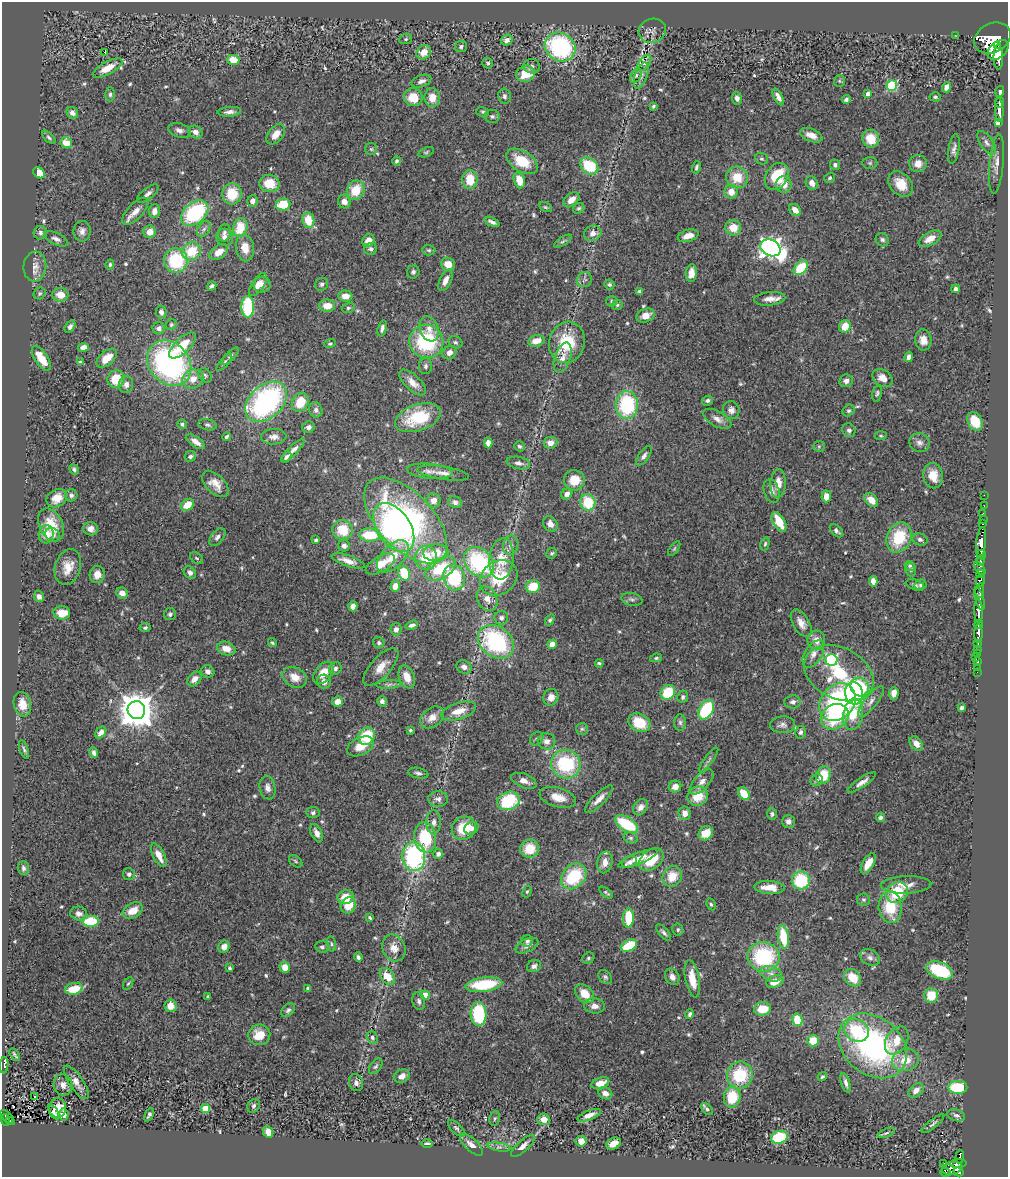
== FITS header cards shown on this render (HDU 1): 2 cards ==
NAXIS1  =                 1006
NAXIS2  =                 1175

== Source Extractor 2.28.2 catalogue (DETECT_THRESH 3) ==
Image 1006 x 1175 px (HDU 1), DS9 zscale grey, 1 PNG px = 1 image px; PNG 1010 x 1179 px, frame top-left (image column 1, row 1175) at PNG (2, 2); each listed source drawn as its Kron ellipse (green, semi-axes under 4 px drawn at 4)
Background 0.863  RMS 0.054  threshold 0.161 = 3 sigma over >= 5 px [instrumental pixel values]
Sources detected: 590; of the 590, the 500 brightest by FLUX_AUTO listed and drawn (90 fainter detections omitted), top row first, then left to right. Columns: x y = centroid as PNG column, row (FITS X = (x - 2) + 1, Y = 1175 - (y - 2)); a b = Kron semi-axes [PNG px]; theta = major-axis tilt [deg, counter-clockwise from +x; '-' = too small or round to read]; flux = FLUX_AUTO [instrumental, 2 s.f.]
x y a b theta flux
652 31 14 12 18 21
955 35 3 2 - 11
992 38 19 14 27 5600
406 39 6 5 - 5.5
507 40 6 5 - 14
997 45 2 2 - 5900
461 46 6 5 - 9.4
560 47 16 14 -30 470
998 50 12 8 39 2800
104 52 3 2 - 23
424 52 8 6 38 42
998 57 12 5 -89 2000
233 60 6 5 - 62
488 63 5 5 - 6.5
644 63 9 5 55 11
532 66 8 7 - 10
108 68 16 6 28 56
525 74 9 8 - 72
636 75 8 5 62 9.9
641 76 14 6 70 16
421 81 10 6 20 16
839 81 6 5 - 6
892 86 5 5 - 290
947 87 5 4 - 32
1000 92 6 4 74 340
110 94 7 5 88 7.7
868 94 4 4 - 25
505 96 7 6 - 11
413 97 9 9 - 69
432 97 9 7 89 44
778 97 9 4 -61 18
935 97 6 4 -3 6.1
737 98 6 5 - 14
846 99 4 3 - 8.3
999 102 6 3 88 420
653 106 4 3 - 6.2
999 110 12 4 -87 1300
229 112 12 5 4 16
483 112 6 5 - 6.6
72 113 6 5 - 20
492 116 7 6 - 9.2
999 122 3 3 - 380
179 130 11 7 -16 17
195 132 7 6 - 19
276 134 11 7 51 38
811 135 12 6 -21 33
49 137 8 4 -43 8.5
871 139 9 8 - 71
66 143 6 5 - 43
987 143 14 6 -55 19
371 149 6 6 - 7.7
954 149 15 5 80 16
426 152 8 4 20 5.8
762 159 6 5 - 7.5
396 161 4 4 - 7
522 161 17 10 -32 110
870 163 7 6 - 7.1
918 164 9 8 - 32
997 164 30 7 84 32
835 165 5 5 - 8.9
589 166 10 7 -39 160
696 167 6 4 72 7.1
39 173 6 5 - 54
777 176 14 11 58 120
737 177 11 10 - 79
830 178 6 5 - 6.5
470 179 9 7 -88 75
519 180 8 5 -73 53
270 183 10 8 -10 75
812 183 7 5 -64 24
901 184 14 10 -48 57
784 185 8 8 - 34
356 190 10 8 61 91
731 192 7 6 - 38
148 194 13 5 39 14
232 194 10 9 - 98
571 200 9 6 42 32
253 201 6 5 - 20
344 202 7 6 - 22
283 204 7 6 - 95
545 207 7 4 -26 5.5
579 208 6 5 - 6.8
795 210 7 5 -46 29
135 211 17 7 47 31
154 211 7 5 83 19
195 213 15 10 40 300
308 220 8 6 -81 78
492 222 8 3 -25 12
240 227 9 7 74 97
733 228 8 7 - 55
204 229 9 5 59 11
82 231 10 8 88 21
150 232 6 6 - 38
40 233 7 6 - 11
224 233 9 6 77 13
593 233 9 7 22 24
688 236 10 6 17 35
225 237 9 8 - 19
56 239 13 6 -24 15
930 239 12 6 28 39
882 240 7 6 - 9.6
368 241 7 5 58 35
563 241 10 4 32 8.7
245 248 13 9 -79 52
770 248 10 8 -26 2200
371 249 6 6 - 12
429 250 6 5 - 6.9
191 251 10 8 40 110
219 252 10 6 36 38
176 261 12 12 - 220
448 264 7 6 - 39
110 265 5 4 - 6.7
35 266 15 11 84 31
801 268 8 6 48 130
413 272 6 6 - 9.7
691 273 9 5 81 30
445 280 11 6 65 28
584 280 8 7 - 11
322 284 7 6 - 9.4
609 284 5 4 - 6.7
258 285 13 6 56 27
262 285 8 8 - 21
212 286 5 3 - 9.3
956 289 4 4 - 9.8
639 291 4 3 - 5.9
40 293 6 5 - 6.4
60 295 8 7 - 50
345 296 7 5 -2 33
770 299 15 6 5 28
612 301 5 5 - 7.2
617 305 5 5 - 5.7
327 306 8 6 0 51
248 307 10 6 -90 280
348 308 6 5 - 6.6
161 312 7 5 -77 13
646 315 9 6 19 34
171 325 6 5 - 5.6
845 326 6 5 - 60
70 327 7 4 56 12
159 328 6 6 - 14
382 328 8 4 75 11
429 329 13 9 -71 31
923 340 10 8 -82 31
426 341 17 16 - 310
536 341 8 5 13 37
455 342 7 6 - 8.6
567 342 21 17 73 160
330 344 5 4 - 5.6
182 345 17 7 44 81
83 347 5 4 - 23
449 353 7 6 - 21
230 356 11 4 45 8.2
909 357 5 4 - 15
41 358 14 6 -57 60
107 358 12 7 41 50
563 358 16 8 71 30
80 362 4 3 - 6
224 362 11 4 49 8.6
169 363 24 20 -49 850
425 366 8 6 89 11
205 375 8 6 -55 9
882 378 11 8 -36 36
116 379 9 8 - 82
193 379 11 9 23 42
846 381 7 6 - 13
412 382 17 7 -44 36
126 385 8 7 - 17
877 393 8 4 78 7.2
708 401 5 5 - 9.4
266 402 24 16 41 740
300 402 10 8 61 79
627 405 14 11 88 290
316 410 7 6 - 14
731 410 9 8 - 18
848 410 6 5 - 7.4
418 418 24 13 18 190
717 419 15 7 -29 24
975 421 10 7 -61 82
182 424 5 4 - 6.4
207 425 9 5 -12 8.7
309 427 6 6 - 15
849 430 7 6 - 11
227 436 4 3 - 7.1
881 436 6 4 5 5.4
274 437 13 7 1 23
196 442 11 5 -34 24
488 443 5 4 - 19
550 443 7 6 - 23
919 443 10 9 - 17
519 446 5 4 - 6.7
819 446 6 5 - 5.9
293 450 16 4 45 20
644 456 11 5 53 13
190 457 6 5 - 10
286 457 6 4 52 9.9
518 463 12 6 -11 16
74 469 5 4 - 7.6
430 471 23 7 -5 29
443 473 26 6 -9 33
933 476 13 9 -80 59
574 480 10 10 - 69
778 483 14 7 86 41
215 484 16 9 -45 40
772 491 12 7 -74 17
567 494 6 5 - 23
71 495 6 6 - 9.4
984 495 2 2 - 13
826 496 6 4 86 31
57 498 11 8 32 49
433 500 7 7 - 27
871 500 8 5 -46 40
455 502 7 5 -21 15
588 502 8 7 - 120
187 505 7 5 35 66
984 506 2 2 - 8.9
983 513 3 2 - 22
983 519 2 2 - 11
406 520 53 28 -47 980
779 522 11 6 -60 92
550 524 8 6 -56 24
983 524 3 3 - 21
51 525 17 11 -64 84
394 527 27 16 -56 670
91 529 7 6 - 24
343 530 10 9 - 94
836 531 8 5 -46 9.8
46 534 9 7 85 43
53 535 8 6 -41 14
369 535 10 6 -4 120
217 537 10 6 52 15
899 537 16 12 65 150
920 539 7 6 - 10
316 540 4 3 - 8.7
981 543 15 5 84 1300
765 544 7 4 75 6.1
511 545 10 7 78 18
344 546 6 6 - 15
674 549 8 4 55 6
436 553 13 8 3 83
552 553 5 5 - 6.4
981 554 5 3 - 810
393 556 20 11 46 77
197 558 7 5 -39 6.4
426 558 12 11 - 120
501 559 21 12 84 95
981 560 5 3 - 320
348 561 17 5 -19 27
479 562 17 13 -45 370
380 564 16 7 30 50
910 566 5 4 - 5.9
68 567 18 12 73 54
980 568 7 4 -54 210
441 569 17 10 31 160
911 570 7 5 -79 6.6
190 573 7 5 -50 12
404 573 7 5 -67 150
97 574 9 7 80 32
980 574 4 3 - 100
454 578 13 11 -76 260
499 578 20 16 37 160
873 581 5 4 - 26
980 581 6 4 75 370
915 585 9 5 -19 9.4
921 585 6 5 - 7.3
395 586 6 4 71 28
533 587 7 6 - 91
980 590 7 3 84 350
122 593 6 5 - 24
39 596 6 5 - 14
487 599 13 10 -63 35
632 599 11 6 -12 12
980 599 12 4 -74 590
353 606 5 4 - 27
978 611 12 4 -88 2100
62 613 8 6 0 45
170 614 6 6 - 8.8
501 618 7 7 - 13
550 620 6 4 53 7.3
801 623 15 8 -59 30
979 624 4 3 - 310
412 625 6 4 18 13
145 628 5 4 - 6.6
396 629 6 5 - 17
978 633 9 4 90 740
816 640 9 9 - 37
496 642 19 15 -37 460
272 643 4 3 - 5.7
379 643 6 5 - 8.2
978 643 4 3 - 110
552 644 5 4 - 33
226 649 9 6 -16 35
978 650 3 2 - 12
978 653 3 3 - 130
813 654 15 8 58 29
976 657 3 2 - 9.5
656 658 6 4 10 6.1
831 660 6 6 - 490
978 662 4 3 - 53
599 663 4 3 - 6.1
381 667 24 10 48 47
464 667 8 6 -29 20
977 667 2 2 - 8.1
335 668 6 6 - 11
207 671 7 6 - 16
977 672 2 2 - 14
323 673 12 8 52 49
839 673 37 25 -27 240
295 677 13 9 -29 50
407 677 12 7 -68 51
194 679 8 6 45 27
324 682 7 7 - 22
389 684 12 4 3 11
860 687 10 9 - 150
668 692 8 7 - 140
854 693 11 9 -78 680
894 693 6 4 87 32
551 697 8 7 - 27
683 697 6 5 - 9.1
382 701 5 5 - 12
871 701 19 6 51 24
337 702 5 5 - 38
793 702 8 6 6 13
837 702 20 16 50 540
22 704 12 8 -78 39
962 708 4 3 - 7.7
136 710 9 9 - 9100
706 710 10 7 61 240
459 711 18 8 17 52
853 714 16 10 80 120
432 717 13 9 38 35
835 717 14 12 32 200
680 722 8 6 -88 10
639 723 12 9 -28 100
782 725 12 8 1 17
582 729 6 6 - 6.9
410 730 3 3 - 5.7
101 732 6 5 - 20
801 732 6 5 - 9.4
367 736 9 8 - 130
537 739 7 6 - 9.1
546 741 9 8 - 21
916 744 8 5 -49 30
360 746 14 8 26 56
24 749 10 4 -71 8
94 753 5 4 - 9.9
709 760 15 4 52 12
566 764 15 14 - 250
418 773 10 5 -12 11
823 775 9 7 68 98
817 780 6 5 - 12
524 781 13 7 -21 24
702 782 15 7 48 24
862 782 16 5 34 23
675 787 6 6 - 30
267 788 12 8 -80 20
744 794 7 5 -51 81
698 796 10 9 - 82
558 797 19 9 -16 50
438 799 10 8 -2 17
599 799 18 6 44 26
509 801 11 9 17 220
641 807 9 6 54 20
313 813 6 5 - 8.9
685 813 7 6 - 24
772 814 6 5 - 7.9
880 817 5 4 - 11
434 822 12 7 -90 20
788 822 6 6 - 18
627 824 13 7 -32 190
464 828 12 11 - 100
471 828 7 6 - 14
317 833 10 5 -66 23
706 833 8 6 42 71
425 837 15 11 -83 200
631 838 7 5 -14 8
530 849 9 9 - 86
438 854 5 4 - 19
159 855 13 5 -63 41
414 857 14 11 -87 500
638 859 21 5 21 45
651 859 14 9 39 99
296 861 8 5 -42 6.7
605 862 11 7 77 31
629 862 8 5 21 13
868 863 11 5 59 42
23 868 7 5 -85 8.6
129 874 6 6 - 11
574 876 14 11 46 200
672 876 10 9 - 64
801 880 9 9 - 200
906 885 25 8 2 41
770 887 15 6 -3 49
527 892 6 4 61 5.8
897 892 11 10 - 130
606 893 8 3 -37 6.3
346 897 8 7 - 58
863 900 6 6 - 8.7
711 904 6 4 -62 5.9
348 905 8 7 - 63
890 907 16 11 -84 130
133 910 11 7 31 51
79 913 8 7 - 18
370 918 4 3 - 5.4
628 918 9 5 87 110
91 921 8 5 2 160
678 930 6 5 - 7.3
664 933 10 4 -50 10
783 937 12 5 -82 130
527 941 6 5 - 8.5
331 944 8 4 -82 7.3
527 946 12 6 26 18
629 946 8 5 26 150
224 947 6 5 - 23
322 947 7 5 -5 8.3
394 948 14 11 -65 43
358 957 5 4 - 9.8
764 957 16 14 -10 310
870 957 10 7 -27 16
588 958 6 5 - 6.2
534 966 7 6 - 13
285 967 6 5 - 35
229 968 4 4 - 6.2
940 970 14 8 -21 260
771 974 11 7 -19 22
387 976 9 6 -52 63
605 977 8 5 -50 8.4
672 977 8 6 -59 23
853 978 9 7 -47 71
692 979 19 7 -79 65
775 982 9 6 21 48
128 983 7 4 60 5.5
484 985 18 7 7 180
308 988 4 3 - 7
74 989 9 5 12 88
584 994 11 7 -41 62
425 995 4 4 - 85
931 995 7 7 - 90
208 996 3 3 - 6.4
419 1001 9 6 -78 12
171 1006 6 6 - 42
594 1006 10 7 -7 24
763 1009 8 6 9 76
288 1010 8 5 44 8.7
479 1014 12 8 -88 240
690 1014 5 3 - 8.3
797 1020 6 5 - 100
856 1031 12 11 - 170
259 1035 11 10 - 74
372 1037 6 5 - 8.3
813 1041 6 5 - 70
897 1041 15 10 60 58
873 1046 37 28 -39 860
15 1055 7 3 -59 6.4
905 1060 14 11 14 70
4 1065 8 3 86 76
376 1066 9 5 54 8.2
740 1075 14 12 72 170
402 1076 8 6 28 24
822 1077 5 4 - 5.6
76 1082 19 7 -57 32
356 1083 9 7 -69 17
600 1083 9 5 18 42
846 1083 10 4 -72 13
63 1085 10 9 - 24
958 1087 9 6 0 170
916 1090 8 6 42 26
605 1093 7 5 -25 21
34 1097 3 3 - 34
732 1097 10 8 83 100
254 1106 7 6 - 10
58 1108 10 8 86 37
205 1108 4 4 - 130
707 1109 7 4 -44 7.8
54 1112 8 4 -57 7.1
63 1114 6 5 - 28
149 1115 7 4 64 8.7
589 1115 12 5 21 27
956 1115 9 5 -16 9.6
8 1117 9 2 -46 17
495 1118 7 5 81 6.7
544 1119 6 5 - 31
6 1120 6 3 -69 20
10 1121 3 3 - 8
933 1124 14 4 38 9.2
456 1128 11 5 -45 9.3
268 1132 6 5 - 31
886 1133 9 4 21 6.7
779 1137 8 6 16 170
581 1141 5 5 - 28
427 1143 5 3 - 8.3
614 1144 8 5 26 40
471 1145 14 6 -44 24
523 1146 15 5 42 19
499 1147 11 4 -10 12
960 1157 6 3 82 110
944 1163 2 2 - 8.8
958 1163 8 4 4 250
952 1168 10 6 11 510
945 1172 5 4 - 61
958 1172 5 4 - 390
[90 fainter detections neither listed nor drawn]